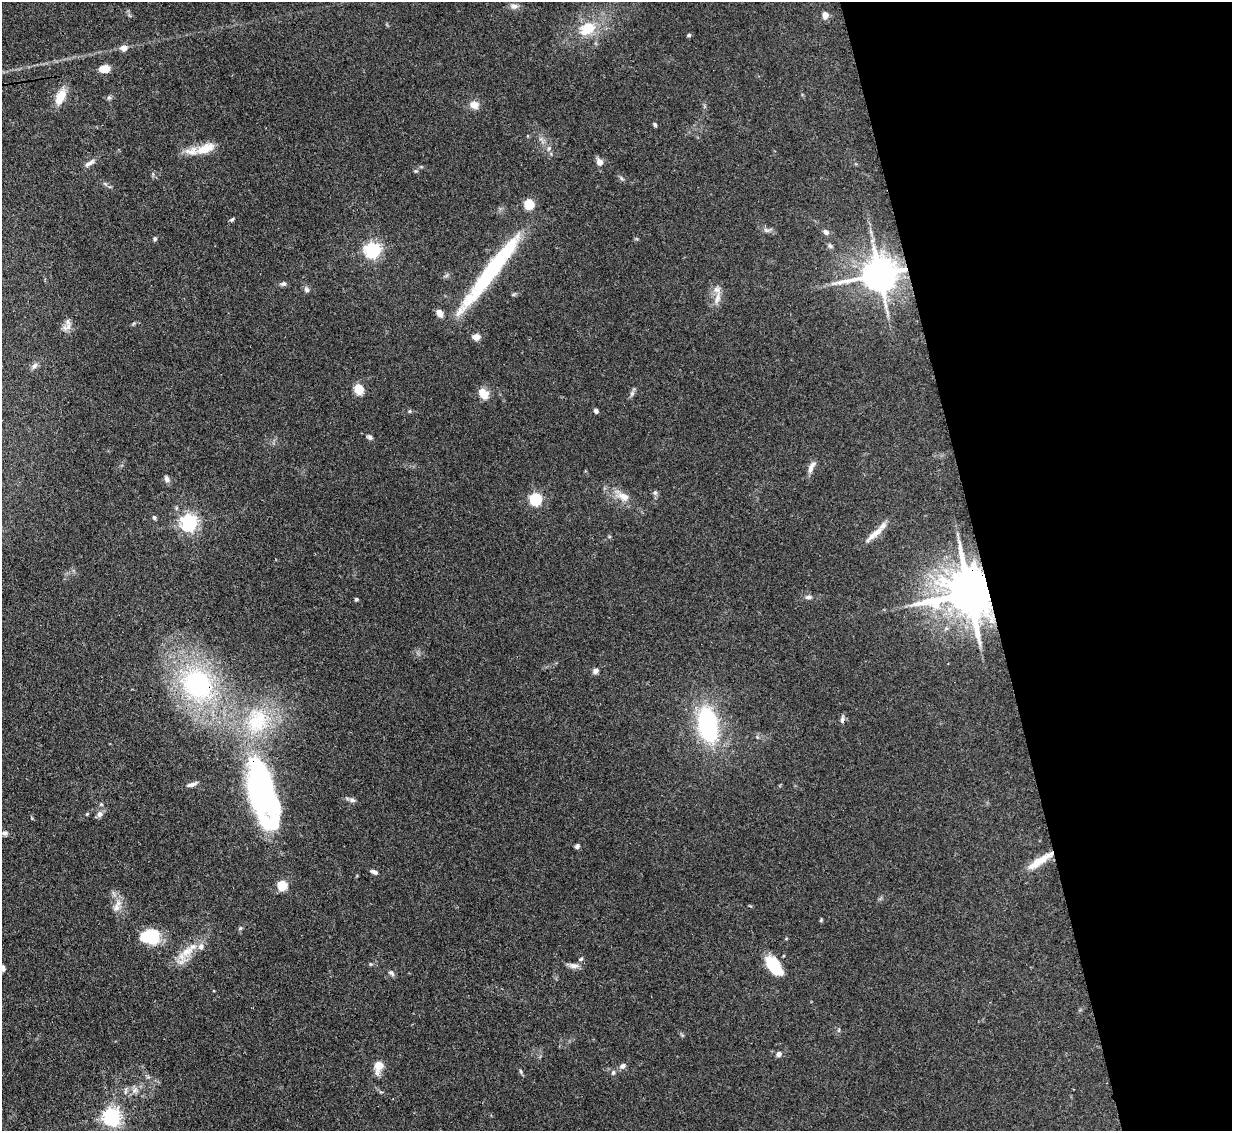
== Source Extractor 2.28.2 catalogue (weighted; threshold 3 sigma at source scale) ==
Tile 12 of 4 x 4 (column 4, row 3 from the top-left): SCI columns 3775-5004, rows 1341-2469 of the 5083 x 5061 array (HDU 1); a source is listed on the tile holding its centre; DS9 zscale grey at full resolution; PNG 1234 x 1133 px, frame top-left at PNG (2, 2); no overlay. Shown black and unused: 20% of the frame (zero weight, under 3 of 4 exposures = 9% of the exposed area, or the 3 px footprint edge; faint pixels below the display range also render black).
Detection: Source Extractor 2.28.2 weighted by HDU 2 'WHT'; one run over the whole footprint, this tile lists its part. Background 0.124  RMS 0.0049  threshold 0.0222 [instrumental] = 3 sigma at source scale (4.5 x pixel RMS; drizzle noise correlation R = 1.50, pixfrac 1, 0.05/0.05 arcsec/px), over >= 5 px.
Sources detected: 86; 2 inside a brighter object's white glare — not listed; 5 inside a brighter listed object's ellipse — not listed separately; the other 79 listed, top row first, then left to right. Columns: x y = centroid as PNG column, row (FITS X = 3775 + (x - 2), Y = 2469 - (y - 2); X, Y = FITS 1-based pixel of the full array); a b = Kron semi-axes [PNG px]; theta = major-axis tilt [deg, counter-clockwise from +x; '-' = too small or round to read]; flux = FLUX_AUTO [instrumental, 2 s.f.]
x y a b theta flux
514 6 11 8 -9 2.3
825 15 5 4 - 7.3
587 29 26 18 29 16
689 35 5 4 - 0.78
124 48 5 4 - 6.2
104 69 11 8 8 5.5
60 96 18 9 67 9.1
474 105 10 8 -28 4.3
655 125 5 4 - 0.9
205 148 25 11 20 10
549 148 8 6 88 1.4
599 162 6 6 - 3.8
89 163 16 6 33 2.3
416 171 5 5 - 0.68
621 178 6 4 -71 0.78
232 220 6 4 48 0.77
766 230 10 6 -4 1.7
826 232 7 6 - 1.5
155 239 5 5 - 0.86
830 246 7 5 -73 1
373 250 6 6 - 140
492 269 107 14 53 59
879 274 11 9 13 1200
284 284 6 6 - 1.2
306 290 7 6 - 1.4
513 295 6 4 19 0.68
717 298 20 7 75 4.1
439 313 10 7 -61 2.6
68 326 13 7 72 2.9
476 337 10 7 3 2.6
35 366 9 6 45 1.7
359 389 10 8 -66 7.7
483 394 13 9 -58 6.5
632 394 8 6 70 1.3
410 411 6 3 71 0.56
596 411 5 4 - 1.4
370 437 8 6 -23 1.2
810 469 10 7 71 2.3
167 479 10 6 -68 1.7
655 493 7 6 - 1.2
624 497 17 10 -25 5.7
535 499 5 5 - 68
154 517 6 4 -71 0.89
189 522 6 6 - 180
875 534 32 7 40 6.1
969 593 15 13 7 2800
808 597 9 5 0 1.4
356 599 4 4 - 0.7
595 671 7 6 - 1.9
197 684 32 26 -54 81
842 720 11 5 -88 1.5
257 721 42 33 72 43
708 725 30 16 -79 65
192 784 14 5 19 2
260 786 57 25 -85 130
352 800 9 5 -15 1.5
100 814 8 7 - 2.1
5 833 7 5 11 1.3
577 846 5 5 - 1.3
1040 860 36 8 33 9.3
374 872 8 5 -25 1.7
282 885 5 5 - 30
116 908 13 9 67 3.6
821 920 5 4 - 0.51
240 928 6 5 - 0.79
151 937 21 16 1 17
187 952 22 12 37 9.3
581 959 6 4 28 0.78
574 966 13 7 -4 2.6
774 966 23 12 -53 16
3 968 7 5 -84 1.5
391 973 10 5 -46 1.3
779 1054 7 6 - 1.7
378 1066 6 5 - 20
623 1066 8 6 21 1.6
521 1071 7 3 -81 0.71
613 1072 7 5 86 1.1
134 1090 10 6 28 2.5
111 1117 6 6 - 200
Overlapping masked pixels (flux is a lower limit): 6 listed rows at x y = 879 274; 969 593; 197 684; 842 720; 260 786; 1040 860
Isophote crosses this tile's border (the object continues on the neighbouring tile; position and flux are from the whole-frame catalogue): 1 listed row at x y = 3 968